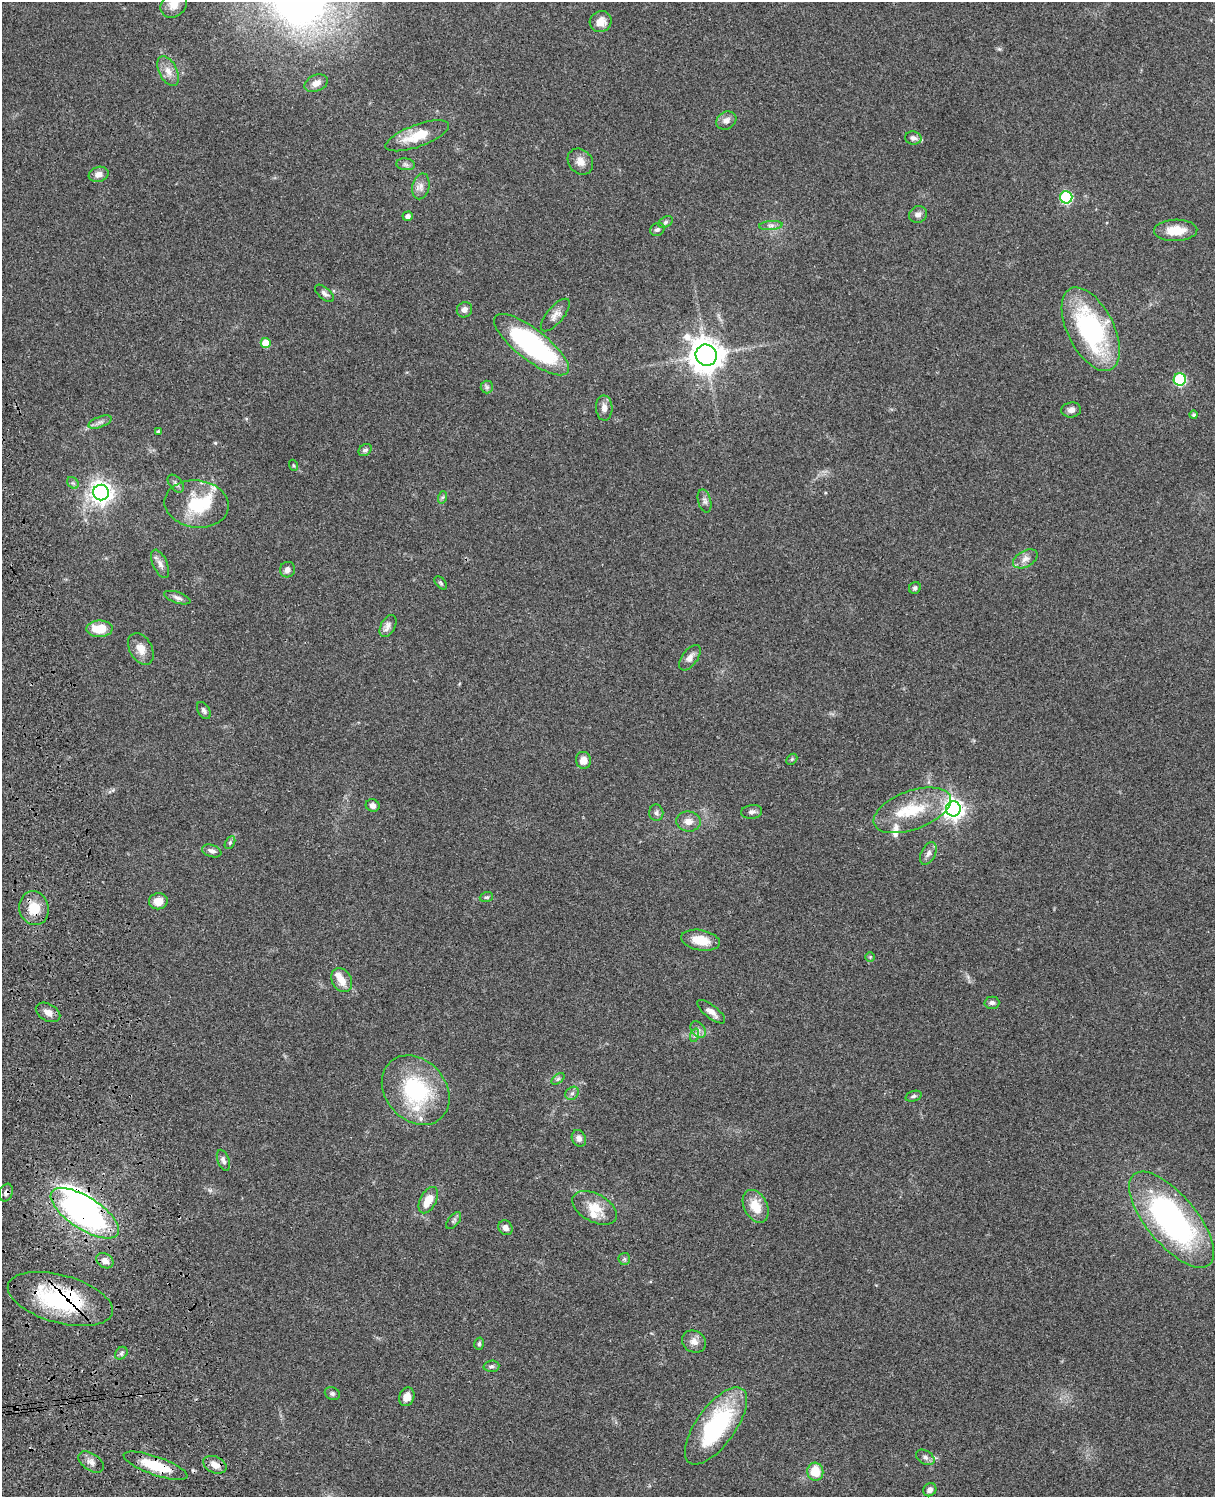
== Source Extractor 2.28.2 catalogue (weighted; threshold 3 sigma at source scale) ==
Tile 7 of 4 x 3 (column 3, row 2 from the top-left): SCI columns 2545-3757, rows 1773-3267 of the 5087 x 4926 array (HDU 1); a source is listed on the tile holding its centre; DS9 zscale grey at full resolution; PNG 1217 x 1499 px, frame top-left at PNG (2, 2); each listed source drawn as its Kron ellipse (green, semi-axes under 4 px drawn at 4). Shown black and unused: <1% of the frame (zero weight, under 3 of 4 exposures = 6% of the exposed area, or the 3 px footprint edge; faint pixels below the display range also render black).
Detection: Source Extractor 2.28.2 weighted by HDU 2 'WHT'; one run over the whole footprint, this tile lists its part. Background 0.0768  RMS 0.0058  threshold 0.0259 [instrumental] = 3 sigma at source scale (4.5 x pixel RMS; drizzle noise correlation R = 1.50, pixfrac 1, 0.05/0.05 arcsec/px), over >= 5 px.
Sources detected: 113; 1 inside a brighter object's white glare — neither listed nor drawn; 9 inside a brighter listed object's ellipse — not listed separately; the other 103 listed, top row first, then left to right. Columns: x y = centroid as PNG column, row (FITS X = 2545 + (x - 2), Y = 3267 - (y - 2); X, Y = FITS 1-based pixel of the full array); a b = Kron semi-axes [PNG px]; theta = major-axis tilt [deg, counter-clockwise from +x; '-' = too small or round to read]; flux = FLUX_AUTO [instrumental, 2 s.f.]
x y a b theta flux
174 5 14 11 43 6.1
601 22 11 10 - 5.8
168 71 16 9 -64 5.1
316 83 12 8 23 4.1
726 121 10 8 28 3.1
417 136 34 11 20 15
913 138 8 6 -10 2
580 162 14 11 -49 4.6
405 164 9 6 -7 1.7
99 174 10 7 18 3.4
421 186 13 8 77 3.3
1066 197 6 6 - 57
918 215 9 8 - 2.5
408 216 5 4 - 2
665 222 8 5 28 1.2
771 225 11 4 4 2.1
657 229 7 6 - 1.6
1176 230 21 10 2 11
324 293 11 5 -41 1.9
464 310 8 7 - 2.6
555 315 20 8 50 4.1
1091 329 45 23 -63 81
266 343 5 5 - 11
532 345 46 15 -38 100
706 355 11 10 - 970
1180 379 6 6 - 51
487 387 6 6 - 1.3
604 408 12 8 -87 3.5
1071 410 10 7 8 2.7
1194 415 4 4 - 0.91
100 422 12 5 20 2.2
158 432 3 3 - 0.86
365 450 7 5 40 1.5
293 465 5 3 - 0.58
73 483 6 5 - 1.2
176 484 10 6 -52 1.9
101 493 8 7 - 400
443 497 6 4 71 1
705 501 12 6 -74 2.1
197 504 32 23 -7 27
1025 559 13 8 29 3.4
160 564 15 7 -66 3.2
287 570 8 7 - 2.7
441 583 8 4 -48 1
915 588 6 5 - 1.4
177 598 14 5 -18 2.3
388 626 12 7 62 2.8
100 629 13 8 2 13
141 649 17 11 -60 5.8
690 658 15 7 54 3.8
204 710 9 6 -58 1.6
792 759 6 4 46 0.87
583 760 8 7 - 4.9
373 805 7 6 - 2
953 809 7 7 - 340
912 810 40 19 20 25
752 812 10 7 7 2.1
656 813 8 7 - 1.7
689 821 12 10 -5 4.3
230 843 7 4 63 0.91
212 851 10 6 -18 2.1
928 853 12 7 63 2.6
486 897 7 5 17 0.94
158 901 9 8 - 6
34 908 17 14 -75 12
701 940 19 10 -10 11
870 957 5 5 - 0.71
342 980 12 9 -58 6.8
992 1003 7 6 - 1.6
48 1012 13 8 -28 3.7
711 1012 17 6 -38 3.9
698 1030 9 6 -48 2.1
695 1035 7 4 72 1.1
558 1079 7 4 37 0.98
416 1090 38 30 -49 52
572 1093 7 6 - 1.7
913 1096 8 5 18 1.4
579 1138 8 7 - 2.9
223 1160 11 6 -70 2
6 1193 9 6 69 1.9
428 1200 14 8 61 8.4
756 1206 17 11 -63 10
595 1208 24 14 -28 11
85 1213 39 16 -33 160
1172 1220 59 25 -50 150
454 1221 10 5 53 1.4
505 1228 8 6 -48 2.8
624 1259 6 6 - 1.1
105 1261 9 7 -33 3.4
60 1299 54 24 -15 59
694 1341 12 10 -31 4.2
479 1344 6 4 76 0.99
121 1353 7 5 46 1.4
491 1366 8 6 3 1.4
332 1393 8 6 -25 1.4
407 1397 9 7 68 4.9
716 1426 45 19 54 64
925 1457 10 6 -32 2.1
91 1462 14 8 -34 3.4
215 1465 12 8 -24 5.3
155 1466 33 9 -19 21
815 1472 9 8 - 12
930 1490 7 6 - 2.4
Overlapping masked pixels (flux is a lower limit): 5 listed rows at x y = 34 908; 6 1193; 85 1213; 60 1299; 155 1466
Isophote crosses this tile's border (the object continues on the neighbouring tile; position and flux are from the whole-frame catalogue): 1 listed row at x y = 174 5